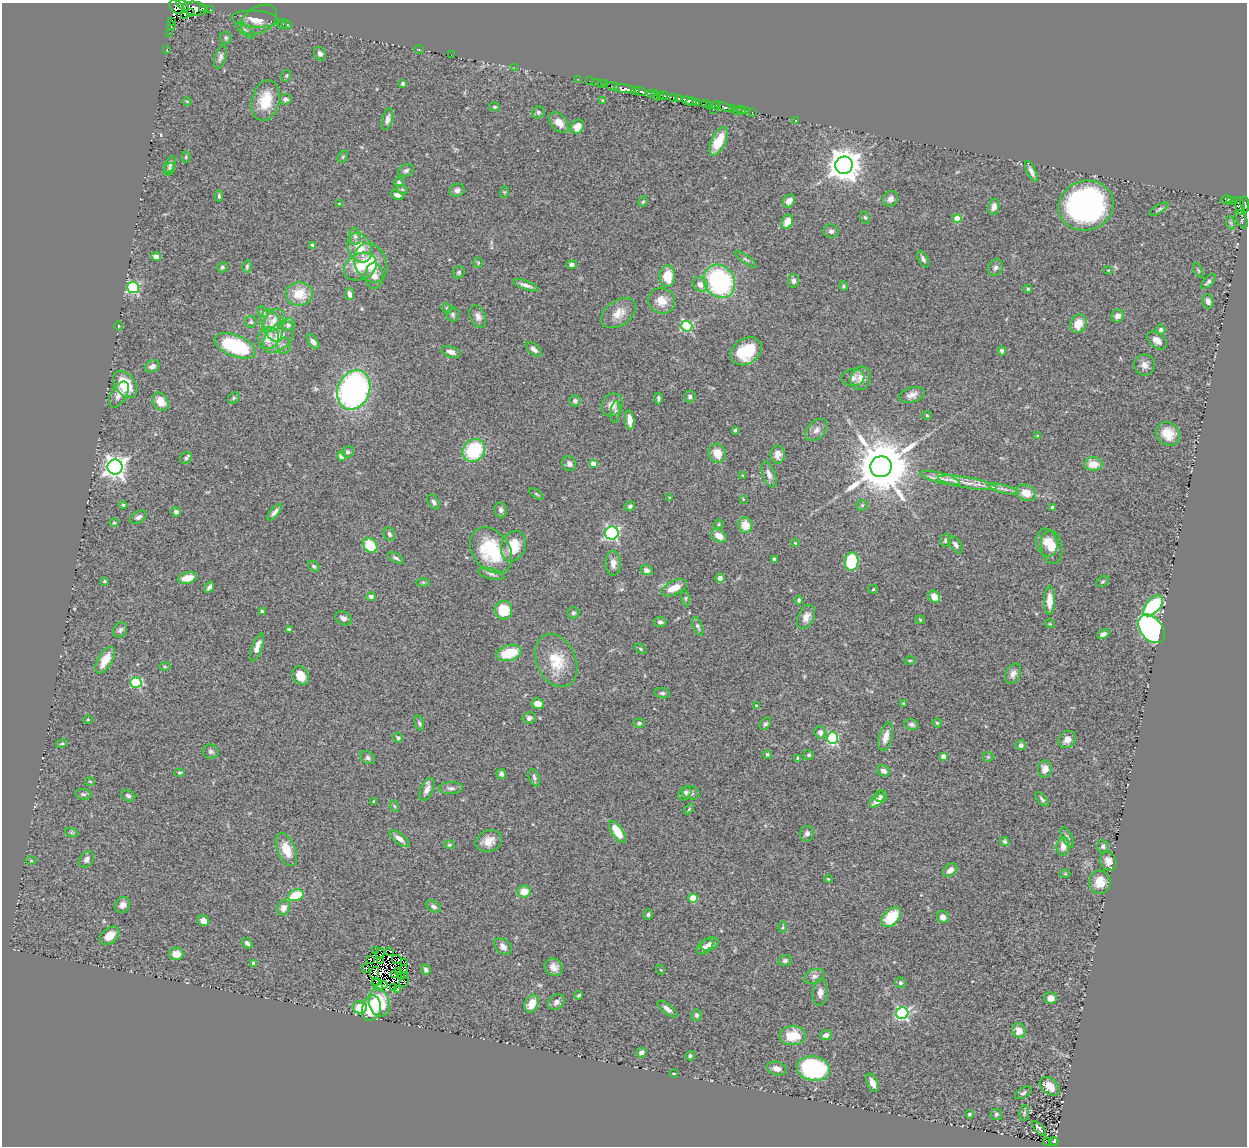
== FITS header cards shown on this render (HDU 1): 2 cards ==
NAXIS1  =                 1245
NAXIS2  =                 1144

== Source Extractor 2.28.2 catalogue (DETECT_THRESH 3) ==
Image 1245 x 1144 px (HDU 1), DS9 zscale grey, 1 PNG px = 1 image px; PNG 1249 x 1148 px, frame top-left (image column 1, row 1144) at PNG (2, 3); each listed source drawn as its Kron ellipse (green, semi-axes under 4 px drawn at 4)
Background 0.952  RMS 0.062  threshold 0.185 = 3 sigma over >= 5 px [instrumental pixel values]
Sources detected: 402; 13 with non-positive FLUX_AUTO (blend fragments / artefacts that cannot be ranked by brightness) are neither listed nor drawn; the other 389 listed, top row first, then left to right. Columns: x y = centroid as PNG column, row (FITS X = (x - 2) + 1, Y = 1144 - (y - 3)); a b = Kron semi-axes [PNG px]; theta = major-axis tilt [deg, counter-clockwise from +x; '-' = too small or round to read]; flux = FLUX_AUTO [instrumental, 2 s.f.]
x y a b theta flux
183 5 7 3 -36 220
177 7 8 6 -34 520
203 8 3 3 - 150
195 9 13 7 -7 1400
210 10 4 3 - 69
190 13 3 2 - 120
185 14 4 2 - 30
255 19 23 8 -4 40
259 20 20 13 32 47
172 21 3 2 - 31
282 24 5 3 - 4.4
287 25 5 3 - 3.4
171 26 3 2 - 61
245 30 11 5 -39 14
169 33 2 2 - 16
226 38 6 5 - 7.4
167 49 3 2 - 9.8
419 50 5 3 - 3.3
320 54 7 5 -58 13
451 55 2 2 - 3.3
220 57 12 5 74 15
514 67 2 2 - 33
286 76 6 5 - 5.8
577 79 3 2 - 9.6
589 81 2 2 - 7
595 83 2 2 - 19
403 84 3 3 - 11
601 84 2 2 - 8
605 84 2 2 - 6.6
613 86 6 2 -9 41
625 89 11 4 -6 760
636 90 3 3 - 150
640 91 6 3 -14 440
651 93 3 3 - 71
656 95 5 3 - 300
660 95 4 2 - 170
663 95 4 3 - 280
674 98 3 2 - 5.5
679 98 4 3 - 290
285 99 6 5 - 14
602 100 4 3 - 3.9
688 100 5 3 - 630
187 101 4 3 - 3.5
266 101 20 14 77 120
691 102 5 4 - 860
697 102 4 3 - 120
705 104 4 2 - 120
709 105 3 2 - 99
716 105 4 3 - 570
495 107 5 4 - 6
725 107 7 3 -18 150
733 108 3 2 - 240
713 109 2 2 - 82
741 110 4 3 - 41
737 111 3 2 - 20
746 111 2 2 - 4.6
538 112 6 6 - 9.4
752 112 2 2 - 3.1
387 119 11 5 75 18
795 120 2 2 - 3.8
559 123 12 8 -47 35
577 127 7 6 - 41
718 141 15 7 63 97
186 157 5 5 - 5.9
343 157 6 4 60 6
170 164 9 5 68 12
844 165 9 8 - 7700
170 169 6 5 - 6.4
406 171 8 6 24 11
1031 171 11 4 -65 15
399 182 5 4 - 5.7
402 189 6 3 -19 4.9
457 190 7 6 - 14
505 192 6 4 70 4.7
397 195 7 4 -22 18
219 196 5 3 - 6.8
890 199 8 7 - 20
1226 200 5 4 - 65
1235 200 4 3 - 150
789 201 7 5 51 23
1231 201 3 3 - 54
643 202 5 4 - 5.5
339 204 4 4 - 2.8
1245 204 8 3 -83 440
1086 205 28 25 17 1100
1240 206 8 4 -80 440
994 207 8 5 81 18
1159 209 11 3 31 7.3
865 218 6 4 -61 6
957 219 4 4 - 91
1242 219 10 5 -65 65
787 222 7 5 64 41
1231 223 7 4 -71 7.5
831 231 7 7 - 12
355 236 9 6 -88 15
313 245 4 4 - 11
360 248 15 11 -66 94
156 257 5 4 - 25
746 259 12 4 -34 9.2
923 259 9 4 -61 12
371 263 20 15 -65 140
478 263 5 4 - 4.4
571 264 5 4 - 12
247 266 6 4 77 8.6
222 267 5 5 - 8.6
360 267 17 13 27 86
995 267 9 7 61 14
1108 270 4 3 - 3.5
1198 270 7 3 -60 4.8
459 272 6 5 - 8.3
374 276 13 9 -88 30
667 276 11 8 89 78
719 281 17 15 -55 590
794 281 7 5 -84 13
1208 282 9 4 45 12
700 284 8 6 -41 28
526 285 14 4 -20 18
843 286 5 4 - 4.9
133 288 6 5 - 530
1028 289 4 4 - 6.3
299 294 14 11 4 83
349 294 6 4 -80 19
662 301 13 12 - 51
1208 301 7 5 -77 17
447 308 5 4 - 6.1
263 312 6 5 - 6.3
618 313 19 12 35 54
453 314 7 6 - 9.3
478 316 12 7 -68 20
1118 316 6 6 - 25
274 320 12 8 52 29
251 322 6 6 - 6.5
1078 324 9 7 64 65
272 325 17 9 -68 46
289 325 6 6 - 17
118 326 5 3 - 3.2
687 326 5 5 - 430
1161 329 5 5 - 9.2
279 337 19 11 47 64
268 338 11 10 - 56
1157 340 11 7 -39 27
313 342 8 4 -53 17
235 346 22 10 -21 320
284 346 8 6 88 13
534 349 9 5 -38 19
746 351 17 12 34 160
1002 351 4 4 - 13
451 352 10 5 -18 20
1144 365 10 10 - 24
152 366 8 6 25 19
853 378 11 8 7 20
861 378 12 10 67 32
125 384 15 10 -51 110
354 390 20 16 68 1200
119 394 14 8 60 27
912 395 13 7 14 26
690 397 6 6 - 9.8
234 398 6 5 - 6.7
658 398 6 3 -89 8.5
575 401 5 5 - 11
161 402 10 7 -56 58
612 405 12 10 60 37
616 412 11 5 86 10
927 415 4 4 - 4.1
630 420 9 4 -86 33
735 430 4 3 - 6.5
816 430 13 8 46 25
1168 434 13 11 -40 73
1037 436 3 3 - 4.1
474 450 12 10 47 270
348 452 6 6 - 11
717 453 10 8 -65 61
778 455 9 7 -90 28
342 456 5 4 - 38
186 458 6 5 - 11
569 464 8 6 -64 15
593 464 4 4 - 36
1093 464 9 7 0 59
115 467 8 7 - 2800
881 467 11 10 - 30000
769 474 13 6 -70 24
743 475 3 3 - 3.5
940 478 21 5 -14 33
967 483 29 5 -10 50
1003 489 16 4 -14 20
1026 493 10 7 -26 60
536 494 8 3 -34 4.6
669 498 3 3 - 3.9
743 499 3 3 - 2.9
433 502 8 5 -56 11
123 505 4 4 - 5.5
862 505 5 5 - 6.4
630 506 5 4 - 9.2
1053 507 3 3 - 14
501 510 8 6 -79 14
176 512 5 4 - 13
275 512 10 4 49 16
139 517 9 5 33 12
114 523 4 4 - 4.6
718 524 5 4 - 5.7
745 525 7 7 - 56
612 533 7 6 - 710
389 534 7 5 -65 11
719 536 8 6 -31 36
946 540 6 5 - 9.9
795 543 4 3 - 3.7
1047 543 14 10 -76 41
370 545 8 6 -51 120
956 545 10 5 -58 13
513 546 15 12 67 97
1052 547 17 10 -81 56
491 550 25 18 -53 260
396 558 9 4 -30 9.9
774 559 4 3 - 6.9
852 562 9 7 86 240
613 563 12 7 -89 26
314 566 6 4 -38 6.4
647 570 6 5 - 16
491 574 13 5 -13 15
188 578 9 5 12 67
720 578 5 5 - 18
105 581 4 4 - 6.7
423 582 7 4 0 5.8
1103 582 7 5 34 7.4
209 587 6 3 55 13
674 588 14 7 24 51
873 589 5 4 - 4.3
371 597 5 4 - 18
934 597 6 5 - 43
686 598 8 4 -82 6.5
799 600 4 3 - 7.7
1049 601 14 5 89 50
1153 606 12 7 48 410
503 610 9 9 - 110
262 611 4 3 - 6.6
573 613 6 5 - 7.6
806 617 12 8 64 31
343 618 9 6 -27 16
920 620 4 4 - 3.9
660 622 6 5 - 12
1050 624 5 3 - 3.4
698 626 10 5 -67 10
1151 629 16 11 -51 1200
120 630 8 6 55 12
289 630 4 3 - 10
1103 634 6 4 27 14
257 647 15 5 69 34
641 649 6 4 -33 5
509 653 13 7 17 130
105 660 15 7 59 68
910 660 6 4 1 5.3
556 661 28 19 -66 130
165 667 5 3 - 4.5
1013 674 11 7 62 20
301 676 10 8 -59 57
136 683 6 5 - 310
662 693 8 5 -10 9
538 704 6 5 - 34
904 704 3 2 - 3.9
756 705 3 3 - 4.9
529 718 6 5 - 14
88 720 5 3 - 3.7
419 723 8 4 -75 7.2
639 723 5 4 - 7.8
937 723 4 4 - 4.9
765 724 7 5 49 8.3
912 724 7 5 -8 11
820 732 6 5 - 19
886 737 15 6 75 35
398 738 5 4 - 6
833 738 6 5 - 390
1067 739 9 7 43 28
62 743 6 4 14 5.6
1021 745 5 5 - 13
211 752 8 7 - 11
767 754 4 4 - 5.5
809 755 5 4 - 7
943 756 4 4 - 29
988 757 5 5 - 4.5
368 758 8 6 -35 11
798 758 4 3 - 8.5
1045 769 8 7 - 29
884 771 7 5 -25 18
179 773 5 4 - 5.6
501 774 5 4 - 9.4
534 778 9 5 -69 11
90 781 5 3 - 3.9
451 788 11 6 3 15
427 789 12 6 65 25
685 793 8 5 53 17
691 793 9 6 -19 12
83 794 8 5 -10 9.4
128 796 7 5 -25 9.6
881 796 6 6 - 11
1042 799 8 4 -49 7.8
374 801 3 3 - 3.4
877 801 9 5 37 33
394 806 6 4 -70 5.1
689 809 6 3 47 4.7
617 832 13 5 -56 86
72 833 7 4 -18 5.7
807 834 8 7 - 15
1067 837 11 5 -64 11
400 839 12 5 -38 23
489 841 13 10 23 42
1005 841 5 4 - 7.2
449 845 5 4 - 5.8
1063 846 9 6 83 36
1103 846 7 5 88 11
286 850 17 9 -67 72
87 859 9 6 51 16
31 860 5 3 - 3.5
1108 861 9 8 - 31
950 870 8 5 41 25
1065 874 5 3 - 3.4
828 879 4 3 - 4
1100 882 11 11 - 68
524 891 6 6 - 59
296 895 8 5 18 130
693 898 4 4 - 130
122 905 8 7 - 23
433 907 8 5 -27 13
284 908 7 6 - 26
648 914 5 4 - 7.8
891 917 12 7 47 140
943 917 6 5 - 25
204 921 6 5 - 35
783 927 5 3 - 4.5
110 936 11 7 40 43
247 943 6 4 -38 11
710 944 9 6 24 24
503 947 10 7 -44 19
705 947 9 6 40 20
376 951 2 2 - 4.2
390 951 4 2 - 11
380 953 5 2 - 2.1
176 954 7 6 - 49
370 959 2 2 - 2.3
381 960 3 2 - 3.5
397 960 5 3 - 9.8
785 961 6 5 - 9.7
405 962 3 2 - 6.4
254 963 4 4 - 21
554 967 9 8 - 27
366 969 3 2 - 3.1
404 969 4 3 - 4.5
426 970 5 4 - 11
661 970 5 3 - 3.3
399 972 3 2 - 1.4
375 973 6 3 72 14
395 974 4 2 - 6
405 976 3 2 - 3.7
814 976 11 7 21 17
401 977 3 2 - 0.67
377 982 4 2 - 5.4
404 982 5 2 - 7.1
900 983 5 5 - 10
377 985 7 3 -47 18
382 985 5 3 - 1.9
394 988 3 3 - 13
397 989 4 3 - 5.8
820 993 13 7 85 24
579 995 4 3 - 6.5
1051 998 6 5 - 32
556 1002 9 7 38 19
379 1003 14 10 -74 150
532 1004 9 6 66 57
360 1007 7 6 - 76
371 1008 13 9 76 160
667 1009 12 4 -38 19
902 1013 6 6 - 630
696 1015 6 5 - 11
1019 1031 7 6 - 43
826 1035 6 5 - 15
793 1036 13 9 1 100
641 1053 5 4 - 16
690 1056 4 4 - 6.8
777 1068 10 6 -15 26
813 1068 17 12 -10 500
674 1074 4 2 - 5
872 1083 10 5 -66 25
1050 1086 11 7 -40 47
1023 1093 9 5 31 9.3
1024 1113 8 4 86 8.2
969 1114 4 4 - 5.6
996 1114 6 5 - 8.7
1039 1129 9 3 -46 13
1054 1141 4 4 - 80
1047 1142 4 3 - 5.8
At the frame edge (FLAGS 8, measured only in part): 1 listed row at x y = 1245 204
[13 non-positive-flux detections neither listed nor drawn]